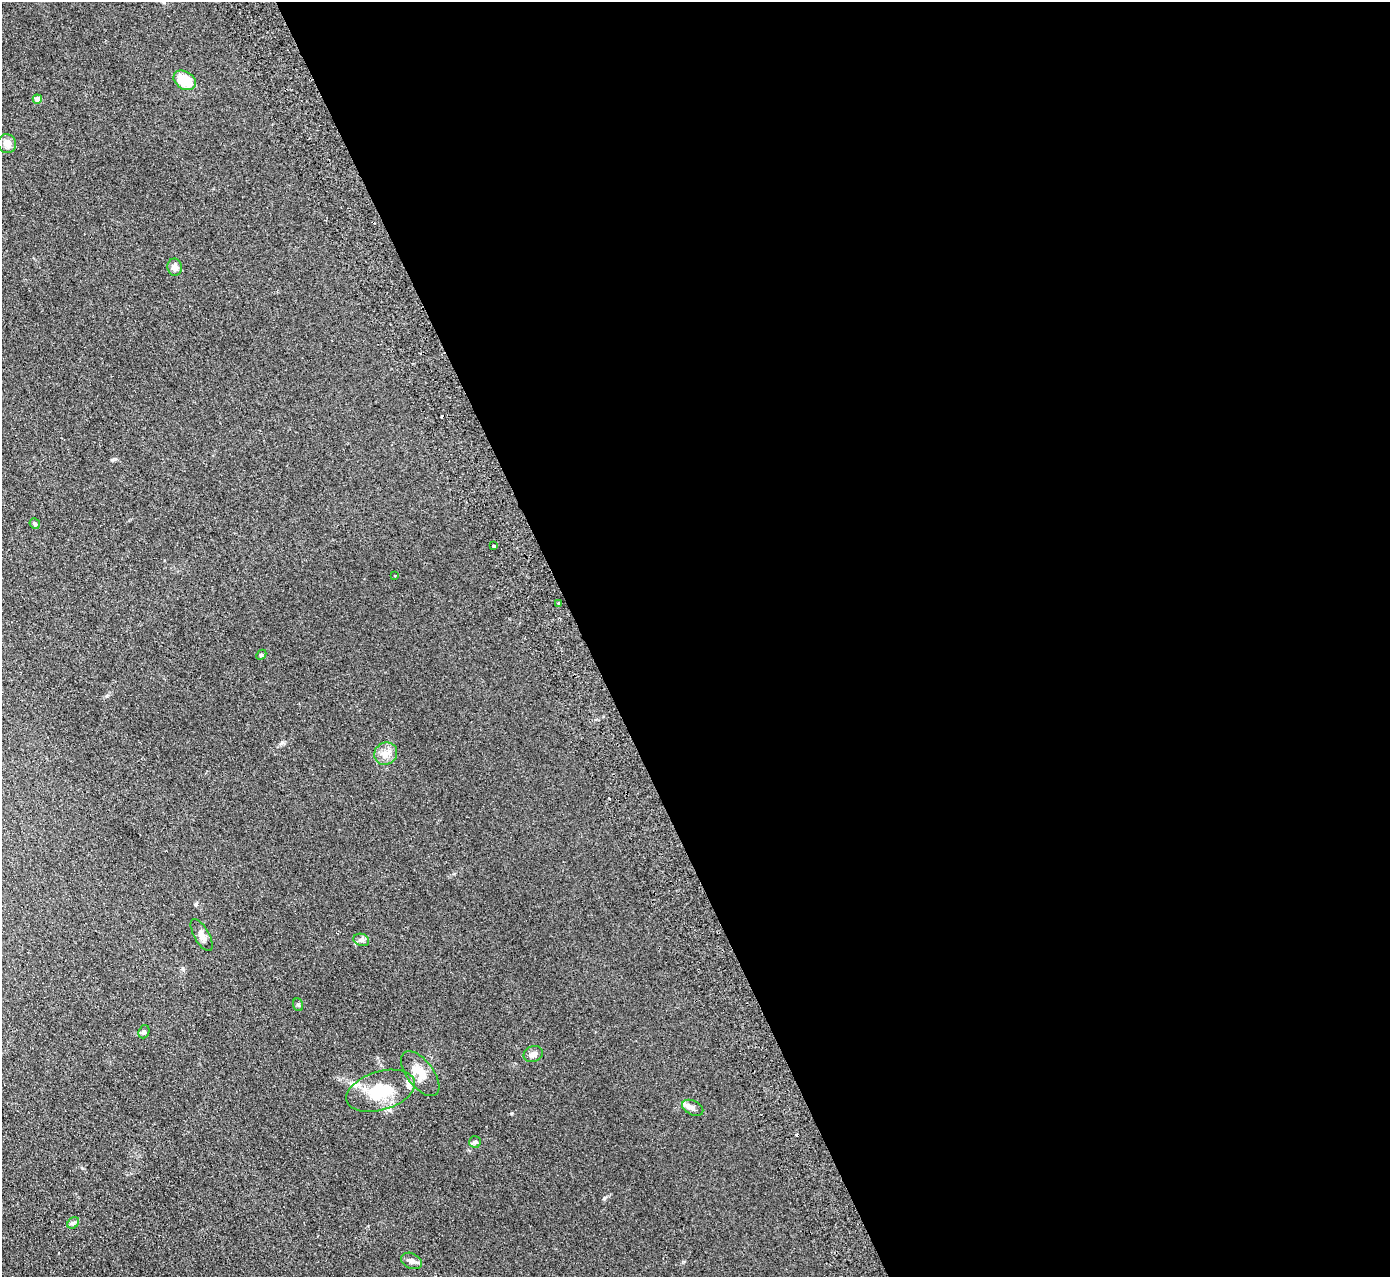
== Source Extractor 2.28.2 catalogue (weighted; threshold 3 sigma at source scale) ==
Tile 8 of 4 x 4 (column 4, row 2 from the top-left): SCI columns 4218-5605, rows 2730-4004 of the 5659 x 5589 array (HDU 1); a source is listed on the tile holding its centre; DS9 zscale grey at full resolution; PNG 1392 x 1279 px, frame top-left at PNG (2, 2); each listed source drawn as its Kron ellipse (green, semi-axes under 4 px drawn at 4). Shown black and unused: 58% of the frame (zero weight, under 2 of 3 exposures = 3% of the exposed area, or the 3 px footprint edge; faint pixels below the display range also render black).
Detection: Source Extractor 2.28.2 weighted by HDU 2 'WHT'; one run over the whole footprint, this tile lists its part. Background 0.126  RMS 0.012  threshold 0.0538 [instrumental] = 3 sigma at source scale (4.5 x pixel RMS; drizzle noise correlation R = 1.50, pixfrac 1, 0.05/0.05 arcsec/px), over >= 5 px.
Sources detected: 27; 3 cosmic-ray / hot-pixel residue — neither listed nor drawn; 3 inside a brighter listed object's ellipse — not listed separately; the other 21 listed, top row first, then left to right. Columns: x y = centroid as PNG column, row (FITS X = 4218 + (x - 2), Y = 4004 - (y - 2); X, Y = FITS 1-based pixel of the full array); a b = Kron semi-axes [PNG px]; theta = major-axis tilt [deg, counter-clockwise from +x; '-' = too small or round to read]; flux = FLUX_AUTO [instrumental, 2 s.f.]
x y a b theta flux
185 80 12 8 -33 31
37 99 5 4 - 11
7 144 10 9 - 8.4
175 267 8 7 - 6
35 524 5 5 - 2.2
494 546 3 3 - 5.6
394 576 2 2 - 0.77
559 603 3 3 - 12
261 655 6 4 45 1.3
386 754 12 11 - 9
202 935 18 7 -60 7.2
361 940 8 6 -19 3.2
298 1005 6 5 - 1.6
144 1032 7 5 71 1.9
533 1054 10 7 23 5.3
420 1074 26 13 -53 19
380 1091 35 19 17 46
693 1108 11 7 -25 4.6
475 1142 6 5 - 2
73 1223 6 5 - 2.2
411 1261 11 7 -25 4.6
Unlisted compact peaks at least as high as the median listed source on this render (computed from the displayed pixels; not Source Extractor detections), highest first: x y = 604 1198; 511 1113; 282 742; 107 696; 196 904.